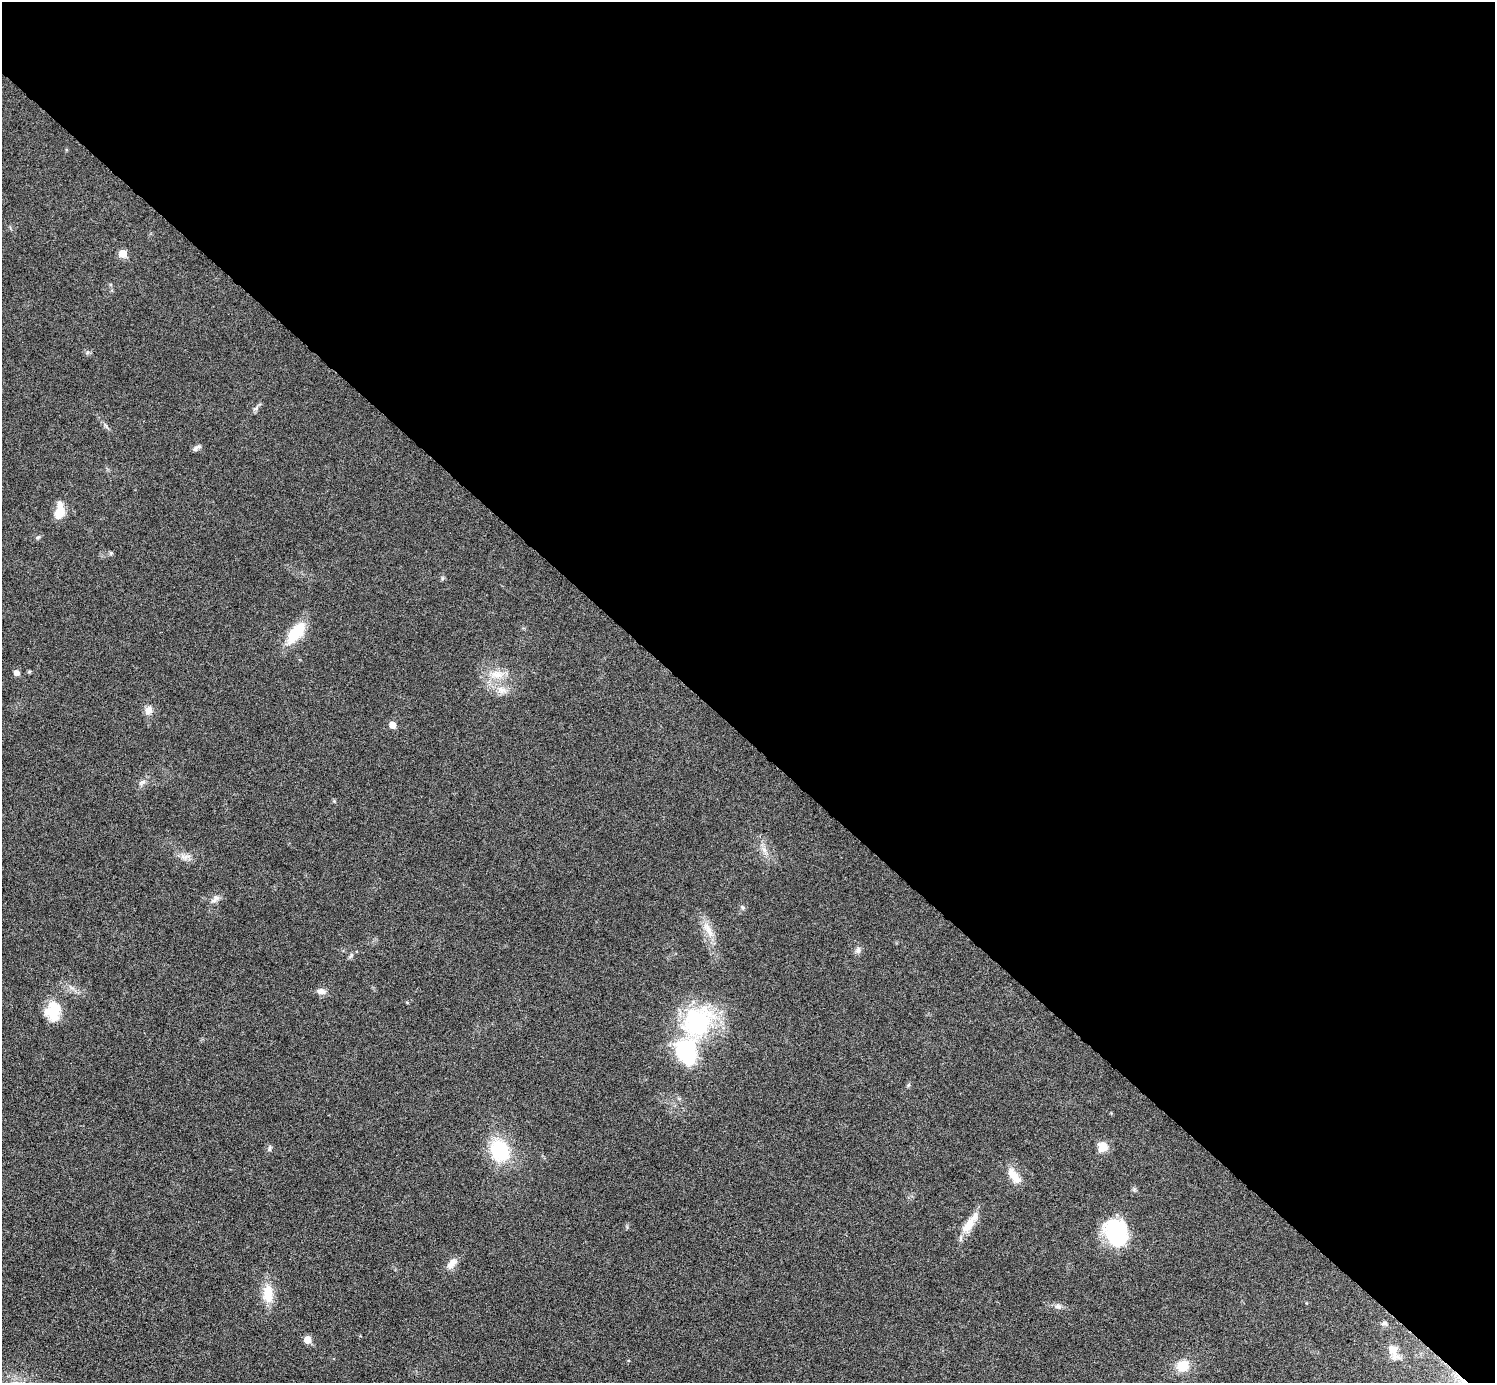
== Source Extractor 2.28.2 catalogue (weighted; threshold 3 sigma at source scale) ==
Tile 3 of 4 x 4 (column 3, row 1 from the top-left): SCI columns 2998-4490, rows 4449-5829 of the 5992 x 5993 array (HDU 1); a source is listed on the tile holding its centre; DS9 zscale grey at full resolution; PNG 1497 x 1385 px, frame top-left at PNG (2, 2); no overlay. Shown black and unused: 53% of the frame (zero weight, under 6 of 11 exposures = <1% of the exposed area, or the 3 px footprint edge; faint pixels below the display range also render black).
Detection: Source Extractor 2.28.2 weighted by HDU 2 'WHT'; one run over the whole footprint, this tile lists its part. Background 0.0216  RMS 0.0026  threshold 0.0105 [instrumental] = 3 sigma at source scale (4.09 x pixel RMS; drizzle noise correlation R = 1.36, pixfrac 0.8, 0.05/0.05 arcsec/px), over >= 5 px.
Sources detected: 39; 3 inside a brighter listed object's ellipse — not listed separately; the other 36 listed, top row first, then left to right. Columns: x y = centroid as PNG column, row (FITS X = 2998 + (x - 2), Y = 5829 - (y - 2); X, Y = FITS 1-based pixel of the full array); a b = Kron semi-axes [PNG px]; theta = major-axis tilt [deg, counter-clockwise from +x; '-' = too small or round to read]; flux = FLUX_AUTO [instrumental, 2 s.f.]
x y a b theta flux
123 253 6 5 - 3.9
196 448 12 5 34 0.64
59 513 15 11 62 3.3
38 537 6 4 18 0.32
111 553 5 4 - 0.43
296 633 28 13 52 8
16 673 5 5 - 1.4
497 674 18 9 -9 3
501 690 14 9 -11 2.2
149 710 12 9 59 1.5
392 725 5 5 - 2.3
143 782 9 4 21 0.64
764 850 7 5 -45 0.8
187 856 12 3 15 0.63
215 899 14 6 45 1.1
742 907 6 4 -70 0.34
708 930 24 8 -63 2.9
858 950 8 7 - 0.82
351 956 9 4 59 0.46
321 991 10 7 -14 1.3
54 1011 27 15 88 5.8
697 1021 49 40 49 25
908 1085 6 4 71 0.33
1103 1146 12 11 - 2.5
270 1148 10 4 85 0.43
500 1150 20 16 -64 15
1014 1176 26 10 -53 3
968 1225 26 11 56 3.9
1116 1232 26 20 -73 20
451 1263 17 8 52 1.8
268 1294 25 13 -88 4.6
1058 1306 8 6 -2 0.76
1385 1323 7 5 -1 0.48
307 1340 5 5 - 3.5
1392 1350 14 12 -64 2.2
1182 1366 14 12 24 4.3